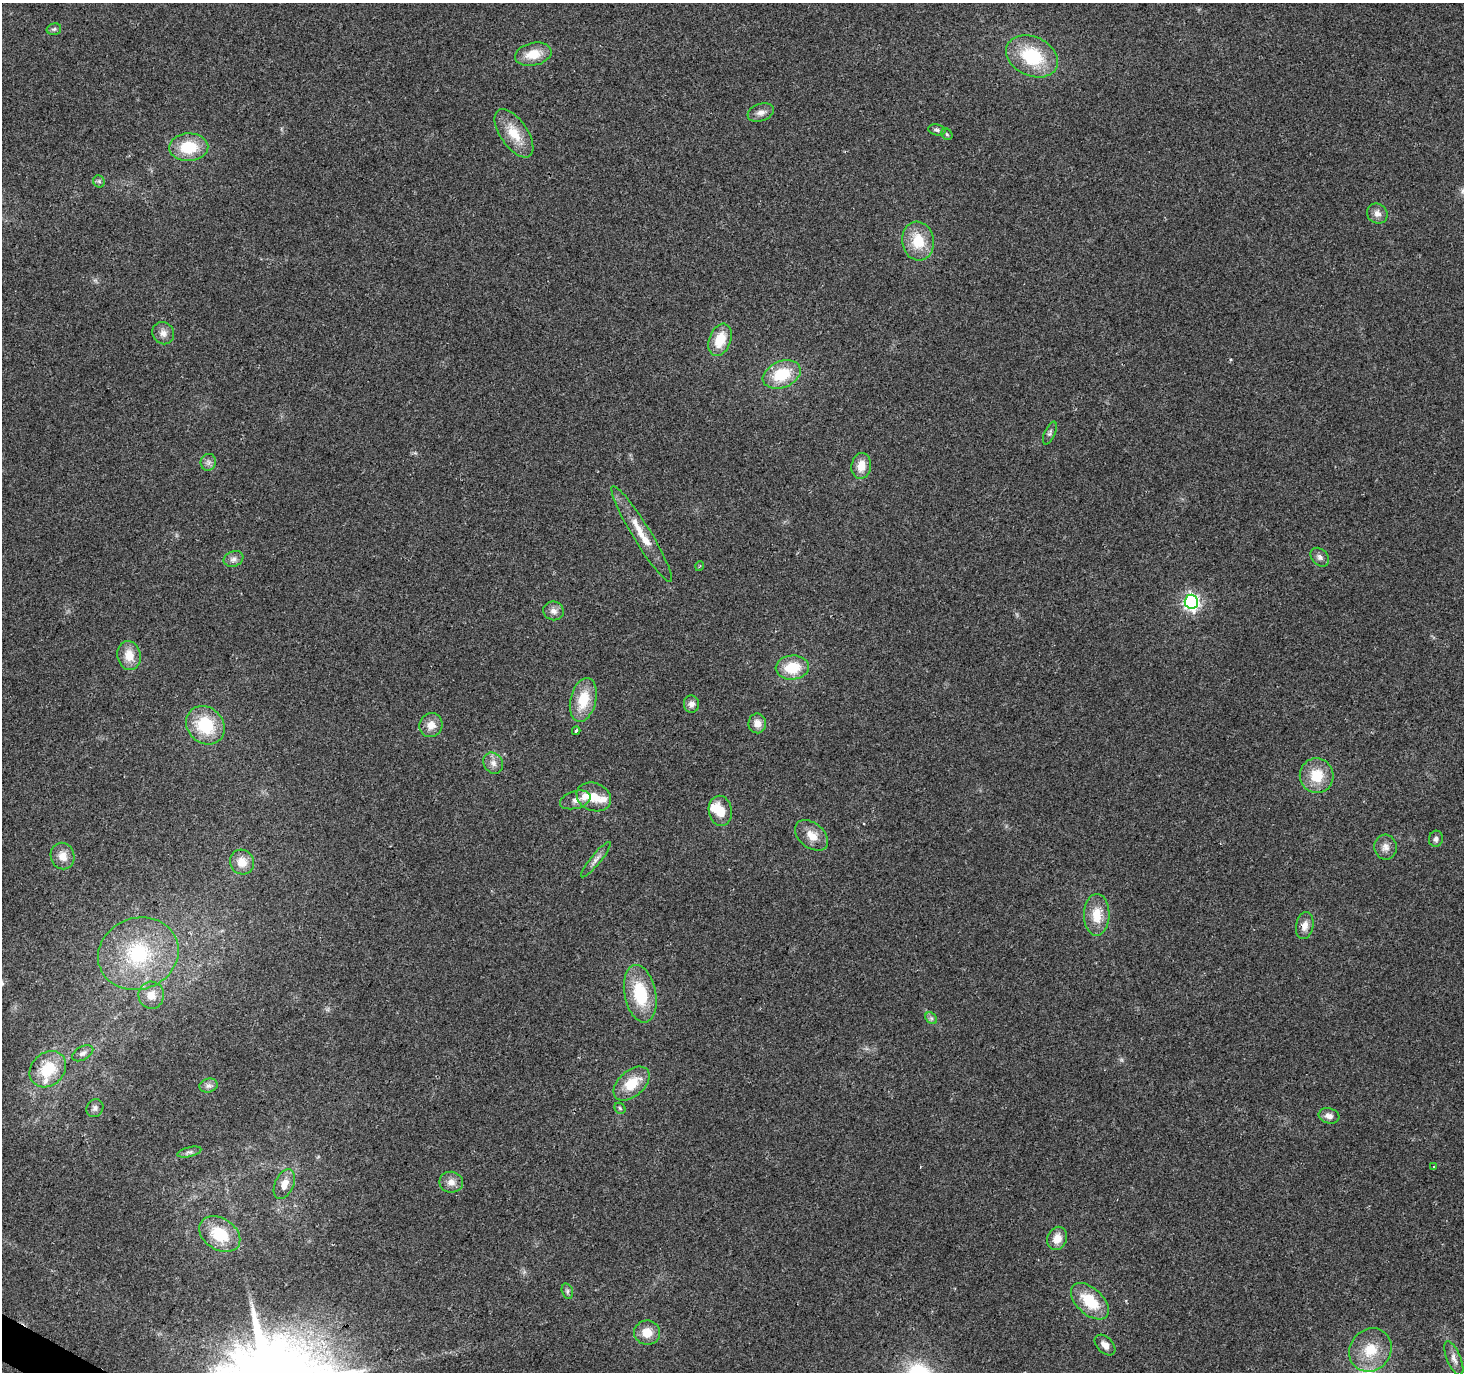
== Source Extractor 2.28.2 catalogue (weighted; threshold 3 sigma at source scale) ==
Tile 7 of 4 x 4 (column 3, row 2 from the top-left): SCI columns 2923-4384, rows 2931-4300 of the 5851 x 5929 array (HDU 1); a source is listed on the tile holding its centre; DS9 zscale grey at full resolution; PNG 1466 x 1374 px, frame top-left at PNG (2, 3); each listed source drawn as its Kron ellipse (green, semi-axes under 4 px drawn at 4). Shown black and unused: <1% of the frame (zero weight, under 2 of 3 exposures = <1% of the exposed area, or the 3 px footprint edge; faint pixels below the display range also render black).
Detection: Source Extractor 2.28.2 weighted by HDU 2 'WHT'; one run over the whole footprint, this tile lists its part. Background 0.1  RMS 0.0076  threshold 0.0341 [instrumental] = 3 sigma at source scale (4.5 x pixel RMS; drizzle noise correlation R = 1.50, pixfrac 1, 0.0396/0.0396 arcsec/px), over >= 5 px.
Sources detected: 71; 1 inside a brighter object's white glare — neither listed nor drawn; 3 inside a brighter listed object's ellipse — not listed separately; the other 67 listed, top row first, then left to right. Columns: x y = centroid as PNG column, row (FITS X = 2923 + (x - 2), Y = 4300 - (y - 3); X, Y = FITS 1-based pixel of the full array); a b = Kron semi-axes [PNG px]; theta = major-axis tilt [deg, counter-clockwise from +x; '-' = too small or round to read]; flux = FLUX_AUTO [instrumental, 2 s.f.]
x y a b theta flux
54 29 7 5 14 1.7
533 54 18 11 12 15
1032 56 27 19 -25 45
761 112 13 8 21 4.5
937 130 8 5 -10 1.8
514 133 28 13 -55 18
947 134 6 5 - 1.1
189 147 19 14 3 27
99 181 6 5 - 1.5
1377 214 11 9 -41 4.7
918 241 19 16 -82 22
163 333 11 10 - 5.2
720 340 17 11 70 19
782 374 20 13 22 30
1050 433 12 5 66 2.1
208 462 8 7 - 2.9
861 466 13 9 81 10
642 534 55 9 -58 20
1320 557 10 7 -46 3.2
234 559 10 7 20 3.4
700 566 5 3 - 0.7
1191 602 7 6 - 230
553 611 10 9 - 4.8
129 656 14 11 -80 12
792 667 16 12 5 23
583 700 22 13 76 23
691 704 8 7 - 4
757 723 10 9 - 5.9
205 725 21 17 -44 36
431 725 12 11 - 7.9
576 731 4 3 - 1.2
493 763 11 9 -54 4.8
1317 776 17 17 - 20
594 797 18 14 -22 13
575 800 16 8 16 5.2
720 811 15 11 -82 14
812 835 19 12 -39 11
1436 839 8 7 - 2.5
1385 847 12 11 - 5.5
63 856 13 12 - 8.5
596 860 22 5 50 4.1
242 862 13 12 - 10
1097 915 21 12 90 16
1305 926 14 8 78 5.9
138 954 41 35 20 73
640 994 29 15 -79 38
151 995 13 12 - 9.8
931 1018 6 5 - 1.7
83 1053 11 6 29 3.2
48 1069 20 16 44 27
632 1084 21 13 41 20
209 1086 9 7 14 3.2
95 1108 9 8 - 2.7
620 1108 6 5 - 1.2
1329 1116 10 7 -15 4.6
189 1152 12 5 13 2.5
1434 1167 3 2 - 0.64
451 1182 12 10 -10 5.6
284 1184 15 9 66 8.1
220 1234 22 15 -33 27
1057 1238 12 9 68 9.7
567 1291 8 5 -74 1.7
1090 1301 23 13 -43 27
647 1333 13 12 - 11
1105 1345 12 8 -45 5.2
1370 1350 22 20 50 23
1454 1358 18 7 -67 5